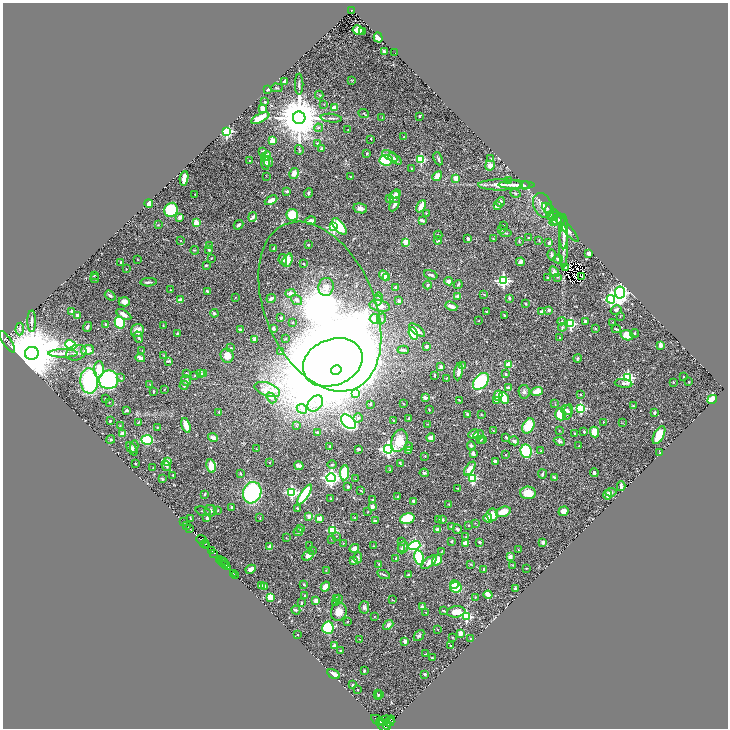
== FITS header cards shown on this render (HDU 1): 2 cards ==
NAXIS1  =                 1451
NAXIS2  =                 1452

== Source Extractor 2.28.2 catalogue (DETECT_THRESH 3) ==
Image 1451 x 1452 px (HDU 1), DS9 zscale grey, zoomed out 1/2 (1 PNG px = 2 x 2 image px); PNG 730 x 730 px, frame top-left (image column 2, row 1451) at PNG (3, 3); each listed source drawn as its Kron ellipse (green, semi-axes under 4 px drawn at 4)
Background 0.679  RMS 0.016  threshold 0.0477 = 3 sigma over >= 5 px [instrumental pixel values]
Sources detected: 598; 40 cannot appear on this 1/2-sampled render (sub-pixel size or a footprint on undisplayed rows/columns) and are neither listed nor drawn; of the other 558, the 500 brightest by FLUX_AUTO listed and drawn (58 fainter detections omitted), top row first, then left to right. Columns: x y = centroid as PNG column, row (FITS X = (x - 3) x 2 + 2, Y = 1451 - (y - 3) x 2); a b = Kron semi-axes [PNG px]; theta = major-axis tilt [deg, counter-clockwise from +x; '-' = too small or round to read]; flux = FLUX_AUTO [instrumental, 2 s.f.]
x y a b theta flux
352 11 4 2 - 40
358 30 5 4 - 39
363 32 2 2 - 2.6
378 37 5 3 - 34
384 51 3 3 - 4.8
395 53 2 1 - 5.9
352 81 4 2 - 1.8
284 82 3 2 - 20
299 84 10 2 89 4.8
277 88 6 2 -4 2.4
268 89 3 2 - 17
319 95 4 2 - 2.6
265 102 2 2 - 4
324 104 3 2 - 1.3
334 108 4 3 - 21
263 109 4 3 - 23
364 114 5 2 - 2.6
420 116 3 2 - 3.3
382 117 4 2 - 1.8
260 118 10 4 26 61
299 118 6 6 - 17000
331 118 10 2 -6 4.9
318 128 4 3 - 4.6
348 130 2 2 - 1.3
226 131 3 3 - 540
404 137 3 2 - 2.5
371 139 4 2 - 1.4
272 141 4 3 - 33
317 143 3 3 - 2.8
322 149 3 3 - 13
299 150 5 3 - 3.1
263 152 3 3 - 5.3
367 153 3 2 - 3
266 156 5 3 - 37
390 156 9 4 -29 13
491 158 3 3 - 3.3
395 159 8 3 -33 8.6
421 159 3 3 - 230
438 159 7 2 -67 4.6
386 160 6 5 - 180
250 161 2 2 - 2.8
268 162 5 4 - 5.7
265 163 7 4 -86 10
490 165 5 4 - 20
411 168 3 2 - 1.5
294 173 5 4 - 26
266 176 2 2 - 1.2
350 176 3 2 - 1.4
437 176 6 3 43 35
184 178 7 3 82 41
456 178 3 2 - 30
509 180 4 2 - 1.8
501 185 22 5 0 32
516 185 18 3 0 20
525 185 4 2 - 3.1
287 191 2 2 - 21
308 193 5 3 - 3.5
515 193 5 3 - 3.4
396 194 5 4 - 8.6
195 195 2 1 - 1.3
395 197 6 5 - 14
389 198 3 3 - 3.3
271 200 7 3 26 18
500 202 5 3 - 12
149 204 4 3 - 14
395 204 7 3 60 11
542 205 13 9 -68 26
421 206 7 3 64 31
497 206 4 3 - 15
360 208 7 5 -13 11
547 208 6 4 -41 5.2
171 210 7 6 - 140
550 212 8 2 -78 4.4
426 213 3 2 - 1.3
292 215 6 5 - 120
553 215 6 5 - 6.1
180 217 3 3 - 16
253 217 5 4 - 5.2
558 219 7 6 - 9.5
311 220 5 3 - 13
422 220 4 2 - 11
554 222 5 4 - 6.1
196 223 4 3 - 27
158 225 4 3 - 2.7
238 225 5 2 - 6.4
503 225 2 2 - 1.2
339 226 10 5 -52 95
334 227 3 3 - 290
566 227 19 3 -49 16
501 230 4 2 - 2
564 232 17 4 89 25
506 233 6 2 -8 3.1
438 235 4 2 - 2.9
493 238 3 2 - 2
528 238 2 2 - 3.4
468 239 3 2 - 9.8
438 240 4 3 - 4.5
539 240 3 2 - 1.3
181 241 3 2 - 2
519 241 3 2 - 1.9
406 242 3 2 - 66
549 243 3 2 - 8.4
308 245 2 2 - 3.6
210 246 3 1 - 1.2
564 246 22 4 89 20
274 249 3 2 - 4.3
195 250 4 2 - 1.9
209 250 3 2 - 3.6
588 254 3 3 - 15
552 255 5 3 - 6.2
211 258 3 2 - 1.3
137 259 3 2 - 1.4
283 259 5 4 - 7.1
558 259 4 3 - 9.9
287 260 7 4 68 29
121 262 2 2 - 6.4
521 262 4 3 - 12
304 264 3 2 - 3
206 265 3 3 - 3.4
565 268 2 1 - 1.7
126 269 2 2 - 2
554 272 6 4 -57 9.1
94 275 4 2 - 2
384 275 6 4 -47 32
431 275 7 2 -20 5.6
582 276 2 2 - 1.4
548 277 3 2 - 1.6
558 277 4 2 - 1.7
95 278 4 2 - 2.4
386 278 3 3 - 15
449 281 4 3 - 14
503 281 4 4 - 510
149 282 8 2 5 6.1
428 285 4 3 - 4.7
458 285 4 3 - 5.3
326 287 9 7 81 23
395 287 2 2 - 9.8
171 290 2 2 - 1.6
207 291 4 3 - 3.6
290 293 5 3 - 11
620 293 6 5 - 1100
484 294 3 2 - 1.6
110 296 6 3 -38 6.5
458 296 3 2 - 18
235 297 2 2 - 1.4
379 297 4 4 - 5
271 298 5 3 - 8.8
509 298 3 2 - 9
611 299 4 4 - 420
180 300 4 3 - 19
297 300 6 4 -37 14
378 300 5 3 - 4.6
399 301 4 3 - 6.1
124 302 6 4 -1 19
525 304 3 2 - 2.3
380 306 10 5 -10 28
451 306 6 3 -20 18
320 307 89 54 -66 2400
549 310 2 2 - 15
616 310 6 4 30 9.4
72 311 3 3 - 4.5
542 311 3 3 - 12
487 312 2 2 - 1.3
214 313 4 4 - 5.2
77 315 2 2 - 20
124 315 8 4 -31 17
504 316 3 2 - 2.6
620 316 3 2 - 1.4
281 318 3 2 - 5.2
375 319 5 4 - 26
381 319 5 4 - 5.9
32 321 11 2 -90 9.9
479 321 2 2 - 1.5
562 321 4 3 - 3.3
292 322 2 2 - 2.1
585 322 4 3 - 7.3
613 322 2 2 - 1.3
120 323 6 5 - 190
570 323 4 4 - 260
105 324 3 2 - 4.8
163 325 3 2 - 1.7
87 327 5 3 - 5.2
562 327 4 3 - 4.6
20 329 6 4 86 7.6
273 329 3 3 - 8
595 329 4 2 - 2.2
616 329 5 2 - 3.6
137 330 7 6 - 20
240 330 4 2 - 5.5
417 330 9 3 -38 20
177 333 3 2 - 3.6
413 333 6 4 -68 110
635 333 4 3 - 3.2
627 335 6 5 - 42
138 337 6 3 -72 4.8
559 338 3 2 - 2.2
254 339 3 2 - 25
286 339 2 2 - 1.2
7 342 12 3 -56 400
71 345 6 4 -29 240
660 345 4 2 - 26
426 346 3 3 - 7.5
231 348 3 2 - 3.1
87 350 6 5 - 43
403 350 6 2 -3 6.6
142 351 3 2 - 1.4
281 351 2 2 - 1.5
32 353 7 6 - 35000
63 353 14 4 0 20
76 353 10 7 20 14
164 356 3 2 - 1.3
227 356 7 6 - 31
140 358 4 3 - 18
578 358 4 4 - 3.5
168 361 4 2 - 4.8
333 362 31 23 22 17000
462 365 3 2 - 2.3
508 365 2 2 - 68
441 367 3 3 - 16
99 369 8 5 87 61
336 370 5 5 - 820
458 372 9 3 81 19
186 373 2 2 - 3.6
203 373 3 3 - 10
201 374 2 2 - 8.2
506 374 3 3 - 4.1
195 375 3 2 - 1.7
434 375 3 2 - 3.1
628 377 4 3 - 350
684 377 2 1 - 1.9
121 378 3 3 - 4
447 378 3 2 - 3
109 380 9 9 - 370
186 380 5 5 - 7.6
89 381 13 8 -85 300
481 381 10 6 49 240
673 382 3 2 - 1.4
689 382 2 2 - 1.8
624 383 9 4 -6 9.7
150 384 2 2 - 1.4
184 385 5 3 - 6.8
508 388 2 2 - 22
267 389 13 6 -19 27
164 390 3 2 - 1.3
153 391 4 3 - 3.3
537 391 6 4 21 31
524 392 7 5 -81 7
356 393 2 2 - 16
580 395 3 3 - 2.1
498 396 5 4 - 27
425 397 4 3 - 10
271 398 6 4 -50 8
504 398 6 4 -61 52
105 399 2 2 - 1.9
712 399 5 3 - 54
459 400 2 2 - 2
497 401 4 3 - 15
109 402 2 2 - 1.9
315 404 9 6 49 17
370 404 4 3 - 3.9
404 404 3 2 - 1.7
555 404 3 2 - 1.3
633 406 3 2 - 2.3
581 408 3 3 - 260
302 409 5 4 - 8.2
127 410 4 3 - 4.7
429 410 2 1 - 2
566 410 5 5 - 9
219 412 3 2 - 1.7
568 412 8 4 75 9.5
654 413 3 2 - 7.7
467 414 3 3 - 3.6
481 414 3 2 - 1.5
560 414 6 5 - 90
358 418 5 3 - 4.1
409 418 2 2 - 6.5
110 421 2 2 - 3
393 421 3 2 - 2.2
139 422 3 2 - 1.7
348 422 9 5 -43 520
603 422 3 2 - 2.2
623 423 3 2 - 1.4
428 424 3 2 - 1.5
186 425 8 3 -74 43
120 426 3 2 - 2
296 426 3 2 - 2
528 426 8 5 60 72
157 427 2 1 - 1.7
559 430 3 2 - 1.3
493 431 3 3 - 2.5
317 432 3 3 - 3
584 432 3 2 - 4.1
594 432 5 4 - 46
123 433 4 3 - 24
474 434 6 3 25 18
574 434 3 2 - 2.8
479 435 5 3 - 4.4
659 435 10 5 62 67
506 437 3 2 - 3.2
213 438 5 3 - 9.8
431 438 4 4 - 15
111 439 4 4 - 3.6
483 439 3 3 - 2
147 440 6 4 -4 180
480 440 4 3 - 2.5
399 441 11 7 73 61
514 441 5 4 - 6.1
559 441 6 3 -23 6.2
579 445 2 2 - 1.5
134 446 6 3 77 4.1
330 446 4 3 - 3.1
471 446 4 3 - 5.5
409 447 4 3 - 4.2
132 449 7 4 -56 7.4
256 449 3 2 - 1.4
359 449 3 2 - 6.2
388 449 4 4 - 740
409 450 3 3 - 14
526 451 7 5 -81 250
541 451 2 2 - 3.8
473 453 4 4 - 9.8
660 453 3 2 - 2.4
506 455 2 2 - 1.5
425 457 3 2 - 1.3
167 461 4 3 - 17
495 461 3 2 - 8.2
270 462 3 2 - 2.9
135 463 2 2 - 3.1
400 463 4 2 - 2.1
332 464 5 3 - 5
166 466 5 3 - 6.3
211 466 7 4 -81 46
299 466 5 3 - 18
153 468 2 1 - 1.6
470 469 8 4 54 26
390 470 3 2 - 2
345 473 7 4 85 120
424 473 4 3 - 6
594 473 4 3 - 5.5
240 474 3 3 - 3.4
542 474 5 2 - 4.6
173 475 3 2 - 2
331 478 4 4 - 1000
472 478 4 3 - 180
554 478 4 3 - 5
162 479 3 3 - 2.6
355 479 2 2 - 1.3
621 486 5 2 - 7.9
348 487 3 2 - 6.1
458 488 2 1 - 1.6
361 491 4 2 - 2
292 492 4 4 - 340
611 492 5 3 - 4.8
252 493 11 9 71 320
528 493 8 6 -1 39
205 494 4 3 - 3
305 494 11 4 57 220
608 495 5 3 - 19
398 496 3 3 - 3.7
331 499 3 2 - 2.4
372 500 3 3 - 6.5
414 502 4 3 - 8.4
449 504 3 3 - 2
232 507 2 2 - 19
372 507 3 3 - 15
297 508 3 3 - 3.3
218 510 3 2 - 1.5
203 511 8 2 -18 3.8
211 511 6 6 - 7.5
368 511 3 2 - 1.5
563 511 5 4 - 24
503 512 8 5 17 38
492 515 6 5 - 35
309 516 2 2 - 44
190 518 4 2 - 1.4
207 518 3 3 - 7.6
260 518 3 2 - 1.6
319 518 4 3 - 11
355 518 3 3 - 1.5
407 518 7 5 14 94
488 518 4 3 - 24
439 519 3 2 - 3
443 520 3 2 - 4.8
375 521 3 2 - 6.1
183 522 2 1 - 15
475 523 2 2 - 1.2
186 525 2 1 - 68
468 525 2 2 - 2.1
451 526 3 3 - 2.6
189 528 4 1 - 120
301 529 3 3 - 2.3
437 529 3 3 - 12
457 529 4 3 - 5.7
332 530 3 3 - 190
298 532 5 4 - 6
336 536 3 2 - 1.7
466 537 3 2 - 1.6
286 538 3 2 - 1.3
332 539 3 3 - 2.1
201 540 5 2 - 590
452 541 3 3 - 2.9
402 542 3 3 - 3.1
480 542 3 2 - 3.8
543 542 4 4 - 6.5
343 543 3 2 - 1.7
466 543 4 4 - 23
205 544 4 1 - 54
206 545 2 1 - 74
414 545 6 4 17 190
310 546 2 2 - 1.2
374 546 2 2 - 2
270 547 4 3 - 25
403 547 6 5 - 7.9
354 548 5 4 - 11
401 548 4 3 - 3.3
211 550 4 2 - 110
519 550 3 2 - 1.7
312 551 2 2 - 1.3
442 551 4 2 - 2.2
214 553 2 1 - 16
308 555 6 4 29 17
510 556 3 3 - 10
419 557 7 4 -79 150
358 558 5 4 - 4.7
396 558 3 2 - 1.3
220 559 2 1 - 130
437 560 6 4 54 23
222 561 3 1 - 170
354 561 4 3 - 16
224 562 2 1 - 15
429 562 9 4 40 21
224 564 7 1 -44 250
379 564 3 3 - 3.5
470 564 3 2 - 2.7
226 565 3 2 - 440
513 565 3 2 - 1.5
526 568 2 2 - 1.6
251 569 5 4 - 15
484 569 4 2 - 4.4
326 570 2 2 - 1.4
233 573 2 1 - 16
384 574 6 3 -24 5.2
236 575 2 1 - 14
408 575 2 2 - 15
304 584 4 2 - 3.9
454 584 4 3 - 25
261 586 4 3 - 16
265 586 3 2 - 5.7
325 587 5 4 - 23
456 587 6 5 - 65
515 589 3 2 - 8.2
305 595 2 2 - 2.7
488 595 4 3 - 19
270 597 4 3 - 50
475 597 2 2 - 1.8
336 599 3 3 - 7.5
339 599 3 2 - 5
392 600 3 2 - 1.6
316 601 3 3 - 23
336 602 4 3 - 9.9
301 603 3 2 - 3.7
364 607 6 5 - 8
422 607 3 2 - 12
296 610 5 3 - 3.1
443 610 3 2 - 2.1
339 612 9 7 71 37
426 612 2 2 - 1.7
456 612 9 5 7 40
374 616 2 2 - 1.3
466 617 3 3 - 230
347 622 3 2 - 2.4
388 625 6 3 40 8.5
328 628 6 5 - 160
438 630 3 2 - 1.6
460 634 4 3 - 26
297 635 2 2 - 1.7
419 636 6 4 49 6.8
452 637 2 2 - 2.1
360 639 3 2 - 1.6
470 639 2 2 - 4.9
405 641 3 3 - 13
334 646 3 2 - 10
451 646 3 2 - 2.1
340 651 3 2 - 2
425 654 3 2 - 2.3
432 658 2 2 - 2.3
364 671 3 2 - 4.4
334 674 7 3 -30 23
425 674 3 2 - 4.7
352 685 2 2 - 3.7
358 690 2 2 - 1.5
378 695 5 3 - 3.6
380 695 3 2 - 2.1
378 720 7 4 -29 1500
390 720 5 2 - 95
381 721 4 3 - 870
384 721 6 2 47 360
389 722 5 3 - 280
387 725 5 3 - 690
383 726 8 2 -41 260
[58 fainter detections neither listed nor drawn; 40 sub-pixel or undisplayed-footprint detections neither listed nor drawn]